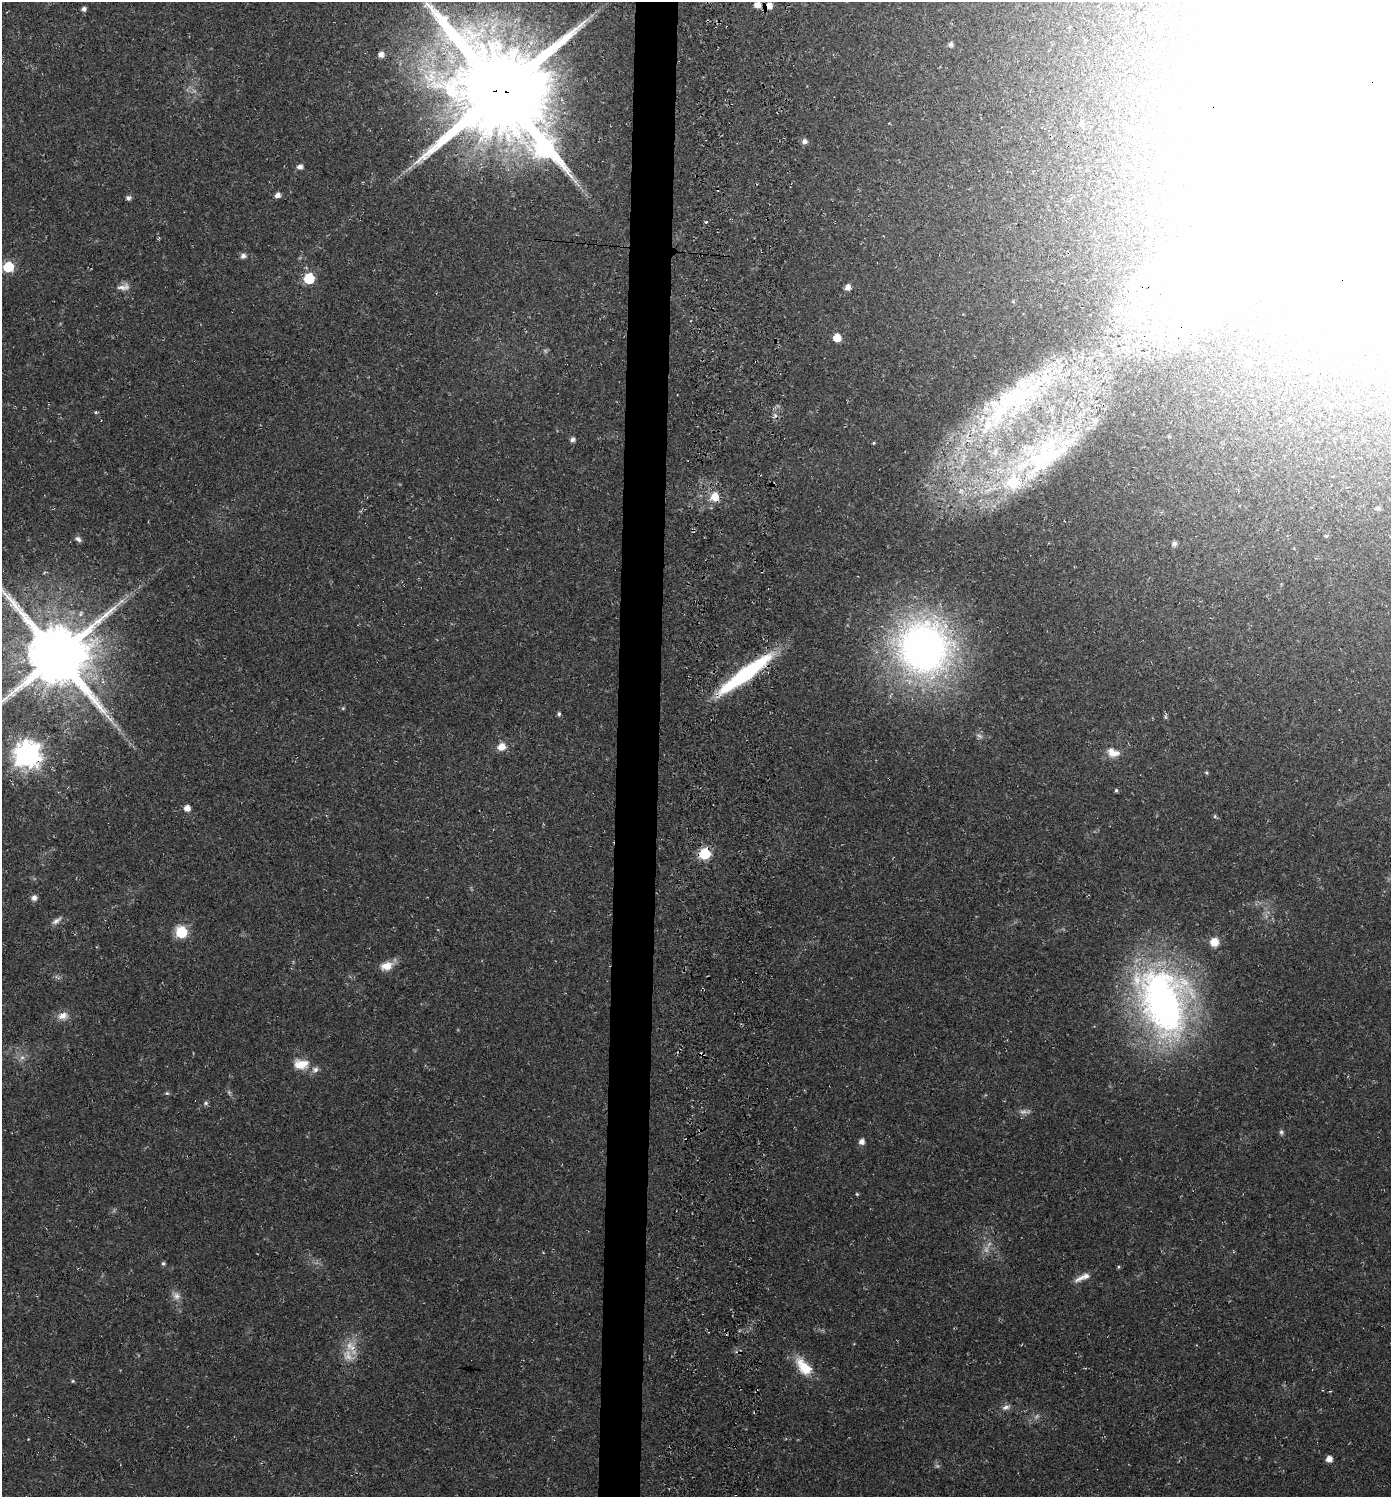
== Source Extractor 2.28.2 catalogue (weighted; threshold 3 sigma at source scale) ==
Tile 5 of 3 x 3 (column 2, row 2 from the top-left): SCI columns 1730-3118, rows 1503-2997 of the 4851 x 4504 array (HDU 1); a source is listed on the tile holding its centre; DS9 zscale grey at full resolution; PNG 1393 x 1499 px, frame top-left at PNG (2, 2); no overlay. Shown black and unused: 3% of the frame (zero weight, under 3 of 4 exposures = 5% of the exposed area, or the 3 px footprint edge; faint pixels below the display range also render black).
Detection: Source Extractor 2.28.2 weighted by HDU 2 'WHT'; one run over the whole footprint, this tile lists its part. Background 0.0178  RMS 0.0032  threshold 0.0146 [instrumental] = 3 sigma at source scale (4.5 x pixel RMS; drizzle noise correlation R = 1.50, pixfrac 1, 0.0396/0.0396 arcsec/px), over >= 5 px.
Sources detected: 99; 7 too faint to see at this stretch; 8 inside a brighter object's white glare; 3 cosmic-ray / hot-pixel residue — not listed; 10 inside a brighter listed object's ellipse — not listed separately; the other 71 listed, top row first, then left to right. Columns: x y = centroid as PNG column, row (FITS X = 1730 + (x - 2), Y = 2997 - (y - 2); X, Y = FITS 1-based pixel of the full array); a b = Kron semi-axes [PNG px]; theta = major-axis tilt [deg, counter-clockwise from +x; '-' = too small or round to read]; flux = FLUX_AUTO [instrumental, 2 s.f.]
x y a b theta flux
757 5 7 6 - 2.9
769 6 9 7 20 3
84 9 5 5 - 1.2
951 44 5 5 - 0.99
381 54 5 5 - 2.1
501 91 29 27 -35 6600
1082 123 6 5 - 0.93
804 141 6 6 - 1.5
300 167 6 5 - 1.5
278 195 5 5 - 1.8
128 198 5 5 - 1
706 222 4 3 - 0.44
243 256 6 6 - 1.3
1187 256 171 56 36 160
8 267 6 6 - 24
309 278 6 6 - 23
123 287 18 9 9 2.3
848 287 6 5 - 1.9
1013 301 4 4 - 0.35
837 338 6 5 - 6.6
1194 348 5 5 - 2
1248 365 6 6 - 0.74
1006 404 107 41 48 77
95 412 4 4 - 0.45
1289 419 5 5 - 0.51
572 440 5 4 - 1.2
874 443 4 4 - 0.33
1041 457 121 53 30 100
715 497 8 7 - 5.7
1378 508 5 5 - 0.82
1326 536 5 4 - 0.41
78 539 9 6 -41 1
1174 544 6 6 - 1
923 648 41 39 -58 190
57 655 19 18 - 3200
745 674 68 12 37 36
343 708 5 4 - 0.4
559 714 5 4 - 0.7
1165 717 6 4 -89 0.51
501 747 10 9 - 3.1
1113 752 18 10 -20 3.5
27 755 9 9 - 340
1206 773 5 4 - 0.4
1116 790 4 4 - 0.45
187 808 5 5 - 2.5
1215 816 5 5 - 0.51
705 854 6 6 - 31
34 898 7 6 - 1.5
57 921 16 6 36 1.4
181 932 6 6 - 34
1214 942 9 8 - 4.1
386 966 16 10 15 3.7
1163 1001 79 50 -72 140
63 1016 15 10 11 2.7
702 1054 9 3 -25 0.67
22 1057 7 6 - 1.1
301 1064 19 12 -2 5.3
167 1093 6 4 -19 0.48
206 1103 7 5 14 0.71
1281 1132 6 6 - 0.69
861 1141 5 5 - 1.8
857 1194 5 4 - 0.37
163 1263 5 4 - 0.59
1118 1267 5 3 - 0.33
1081 1278 23 7 29 2.3
176 1296 12 10 -44 2.1
348 1356 20 14 -57 4.9
804 1367 26 13 -50 8.6
73 1381 4 4 - 0.39
1006 1407 11 6 15 1.4
1329 1459 5 5 - 2.5
Overlapping masked pixels (flux is a lower limit): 9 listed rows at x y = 769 6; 501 91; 1187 256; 1006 404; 715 497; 745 674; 27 755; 705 854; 702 1054
Isophote crosses this tile's border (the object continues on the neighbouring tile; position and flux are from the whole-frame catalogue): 2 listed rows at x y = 501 91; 57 655